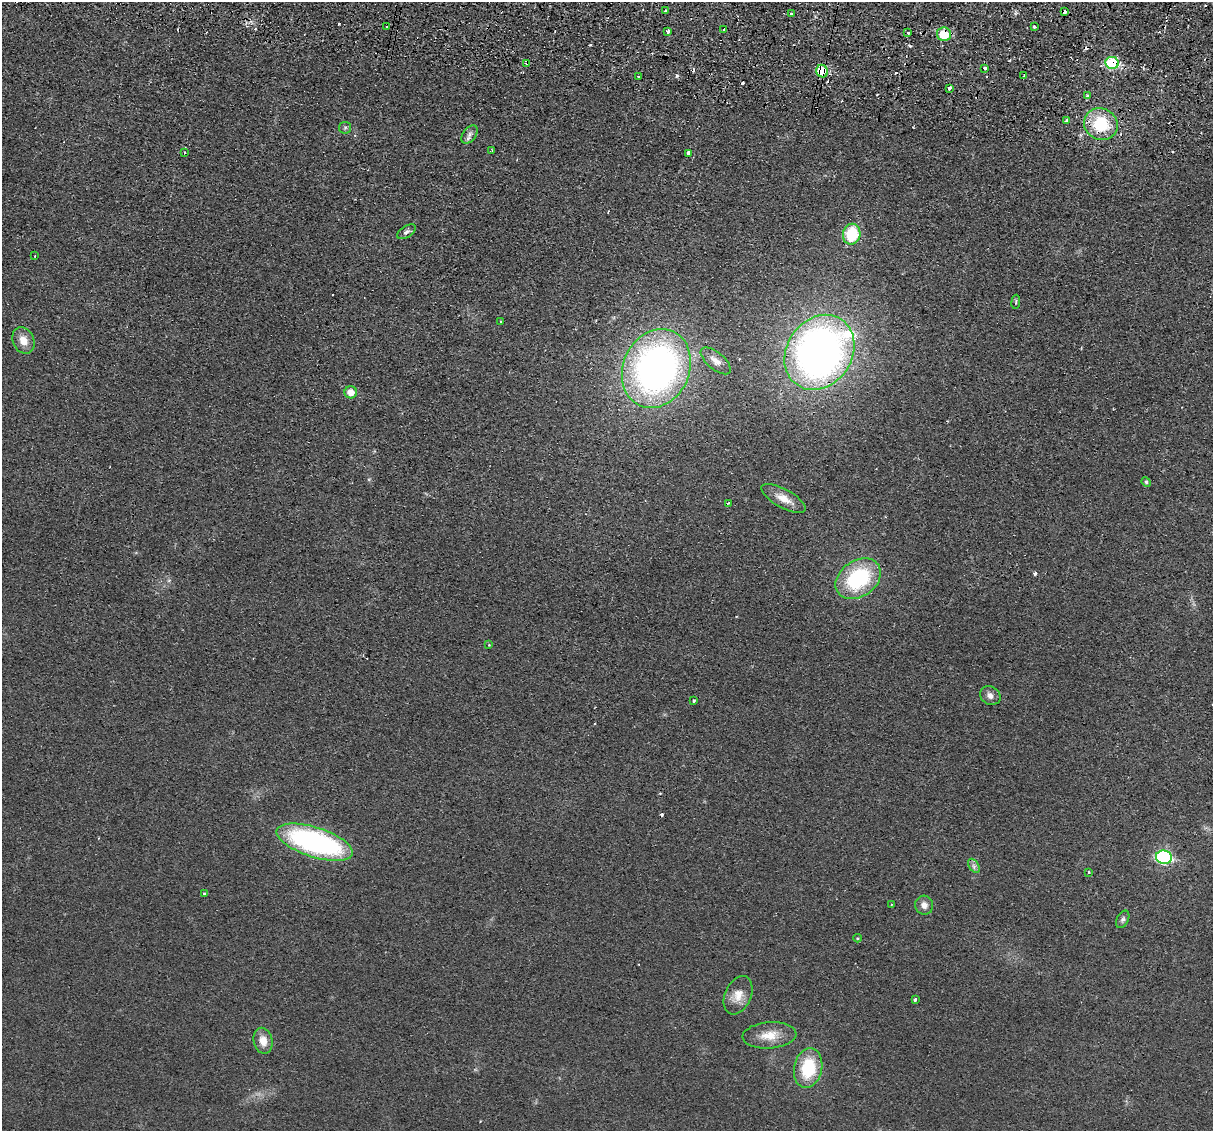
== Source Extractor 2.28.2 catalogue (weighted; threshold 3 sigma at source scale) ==
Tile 10 of 4 x 4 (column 2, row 3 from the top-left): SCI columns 1229-2439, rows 1423-2551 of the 4875 x 4985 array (HDU 1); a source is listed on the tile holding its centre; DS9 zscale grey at full resolution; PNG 1215 x 1133 px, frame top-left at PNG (2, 2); each listed source drawn as its Kron ellipse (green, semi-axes under 4 px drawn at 4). Shown black and unused: <1% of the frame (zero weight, under 2 of 3 exposures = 3% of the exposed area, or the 3 px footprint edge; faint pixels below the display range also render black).
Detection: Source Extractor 2.28.2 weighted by HDU 2 'WHT'; one run over the whole footprint, this tile lists its part. Background 0.0238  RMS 0.0054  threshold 0.0241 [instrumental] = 3 sigma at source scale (4.5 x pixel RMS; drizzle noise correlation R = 1.50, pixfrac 1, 0.05/0.05 arcsec/px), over >= 5 px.
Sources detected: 66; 11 cosmic-ray / hot-pixel residue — neither listed nor drawn; the other 55 listed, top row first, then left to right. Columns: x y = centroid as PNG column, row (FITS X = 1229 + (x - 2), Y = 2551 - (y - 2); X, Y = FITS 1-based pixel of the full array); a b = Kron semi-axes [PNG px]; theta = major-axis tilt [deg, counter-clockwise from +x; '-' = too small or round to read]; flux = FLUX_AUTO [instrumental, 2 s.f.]
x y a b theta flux
665 11 3 3 - 1.4
1065 12 4 3 - 3.2
791 13 3 3 - 1.9
387 27 3 3 - 2.1
1034 27 3 3 - 2.4
724 29 3 2 - 0.43
668 31 4 3 - 13
908 32 3 3 - 1.3
944 34 7 7 - 18
527 63 3 3 - 4.4
1112 63 7 6 - 39
985 68 3 3 - 1.7
822 71 6 5 - 24
1024 76 3 2 - 0.53
638 77 3 2 - 0.74
950 88 4 3 - 2.8
1087 95 3 3 - 0.6
1066 121 4 3 - 1.5
1101 124 17 15 -27 25
345 128 6 5 - 1.1
469 134 10 6 55 2.4
492 151 3 2 - 0.7
184 152 3 2 - 0.47
688 153 3 3 - 27
406 232 10 5 32 1.6
852 234 10 8 77 25
35 256 3 2 - 0.43
1016 302 7 3 82 0.72
500 322 3 2 - 0.68
23 340 14 10 -64 6.1
819 352 40 32 56 340
716 361 18 8 -40 4.7
656 368 40 33 65 240
351 392 6 6 - 6.1
1146 482 5 4 - 0.78
783 498 25 9 -29 6.9
728 503 3 2 - 0.75
858 579 24 18 35 48
489 645 4 4 - 0.42
990 696 11 9 -33 3
693 701 3 3 - 1.1
315 842 40 15 -18 120
1164 857 8 7 - 70
974 866 8 5 -58 1.6
1089 872 3 3 - 0.45
204 894 3 3 - 1.9
891 904 3 2 - 0.59
924 905 9 9 - 3.1
1123 919 9 6 63 1.5
857 938 4 3 - 0.56
738 995 20 13 66 7.5
915 999 3 3 - 5
769 1035 27 13 4 10
263 1041 13 9 -77 6
808 1068 20 14 78 27
Overlapping masked pixels (flux is a lower limit): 5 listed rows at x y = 1065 12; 944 34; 527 63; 1112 63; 822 71
Unlisted compact peaks at least as high as the median listed source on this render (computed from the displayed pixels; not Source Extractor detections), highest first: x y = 677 76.